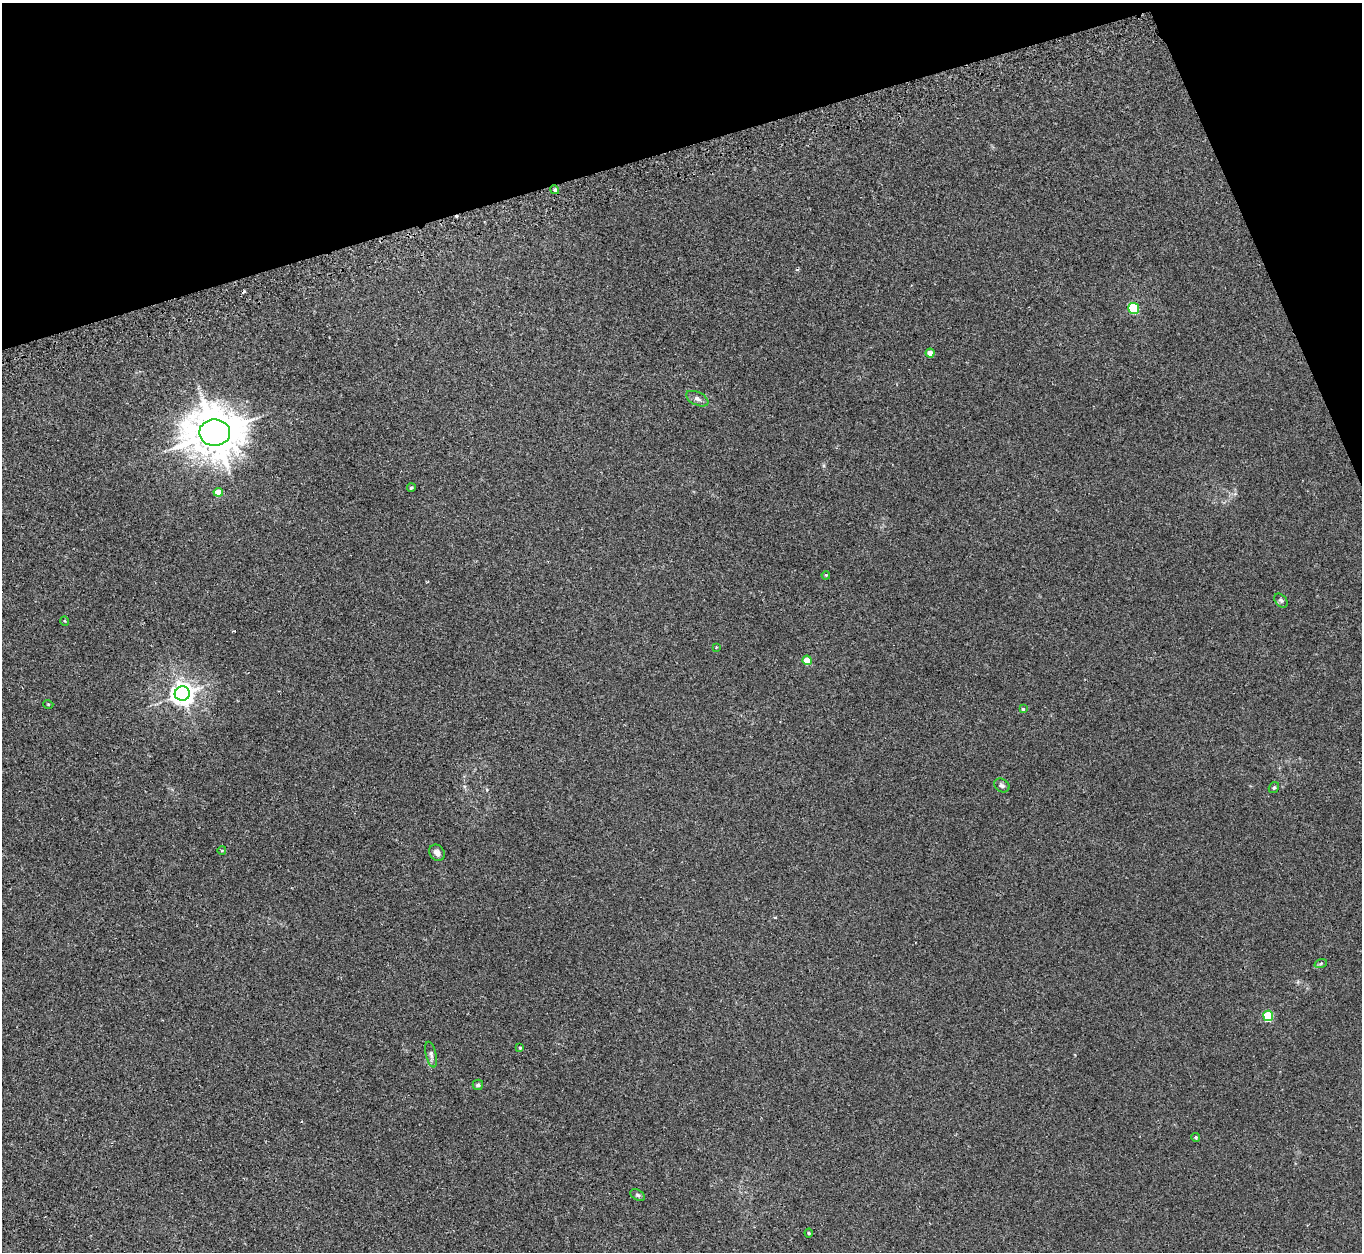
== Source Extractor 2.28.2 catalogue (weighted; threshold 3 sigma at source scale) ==
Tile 3 of 4 x 4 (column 3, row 1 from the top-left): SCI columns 2732-4091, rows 3932-5181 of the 5466 x 5490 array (HDU 1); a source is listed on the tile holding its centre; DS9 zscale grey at full resolution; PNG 1364 x 1254 px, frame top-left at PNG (2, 3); each listed source drawn as its Kron ellipse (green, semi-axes under 4 px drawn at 4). Shown black and unused: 15% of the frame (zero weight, under 2 of 3 exposures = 2% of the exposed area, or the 3 px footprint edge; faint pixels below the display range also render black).
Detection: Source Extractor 2.28.2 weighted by HDU 2 'WHT'; one run over the whole footprint, this tile lists its part. Background 0.0246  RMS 0.0064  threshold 0.0289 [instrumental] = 3 sigma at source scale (4.5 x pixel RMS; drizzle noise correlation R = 1.50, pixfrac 1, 0.05/0.05 arcsec/px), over >= 5 px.
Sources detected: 29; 2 cosmic-ray / hot-pixel residue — neither listed nor drawn; the other 27 listed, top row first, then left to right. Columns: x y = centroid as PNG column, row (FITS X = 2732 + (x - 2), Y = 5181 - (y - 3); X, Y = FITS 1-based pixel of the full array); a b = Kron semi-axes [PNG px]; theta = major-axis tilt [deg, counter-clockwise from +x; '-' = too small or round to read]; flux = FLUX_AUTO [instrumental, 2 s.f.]
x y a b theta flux
555 190 4 4 - 1.3
1134 308 5 5 - 42
930 353 4 4 - 5.5
697 399 12 6 -26 2.4
215 433 15 13 1 2700
411 488 4 4 - 0.91
218 492 5 4 - 12
826 575 4 3 - 0.59
1281 600 8 5 -48 1.2
65 621 5 3 - 0.53
716 647 3 3 - 0.56
807 660 4 4 - 16
182 694 7 7 - 490
48 704 5 3 - 0.51
1023 709 3 3 - 0.95
1002 785 8 6 -33 1.7
1274 787 6 5 - 1
222 850 4 3 - 0.44
437 853 9 7 -50 2.8
1321 963 6 4 20 0.83
1268 1016 5 5 - 35
520 1048 4 3 - 0.65
431 1055 13 5 -77 1.9
478 1085 5 5 - 1.1
1196 1137 4 4 - 0.92
638 1195 8 5 -26 1.1
809 1233 4 4 - 0.71